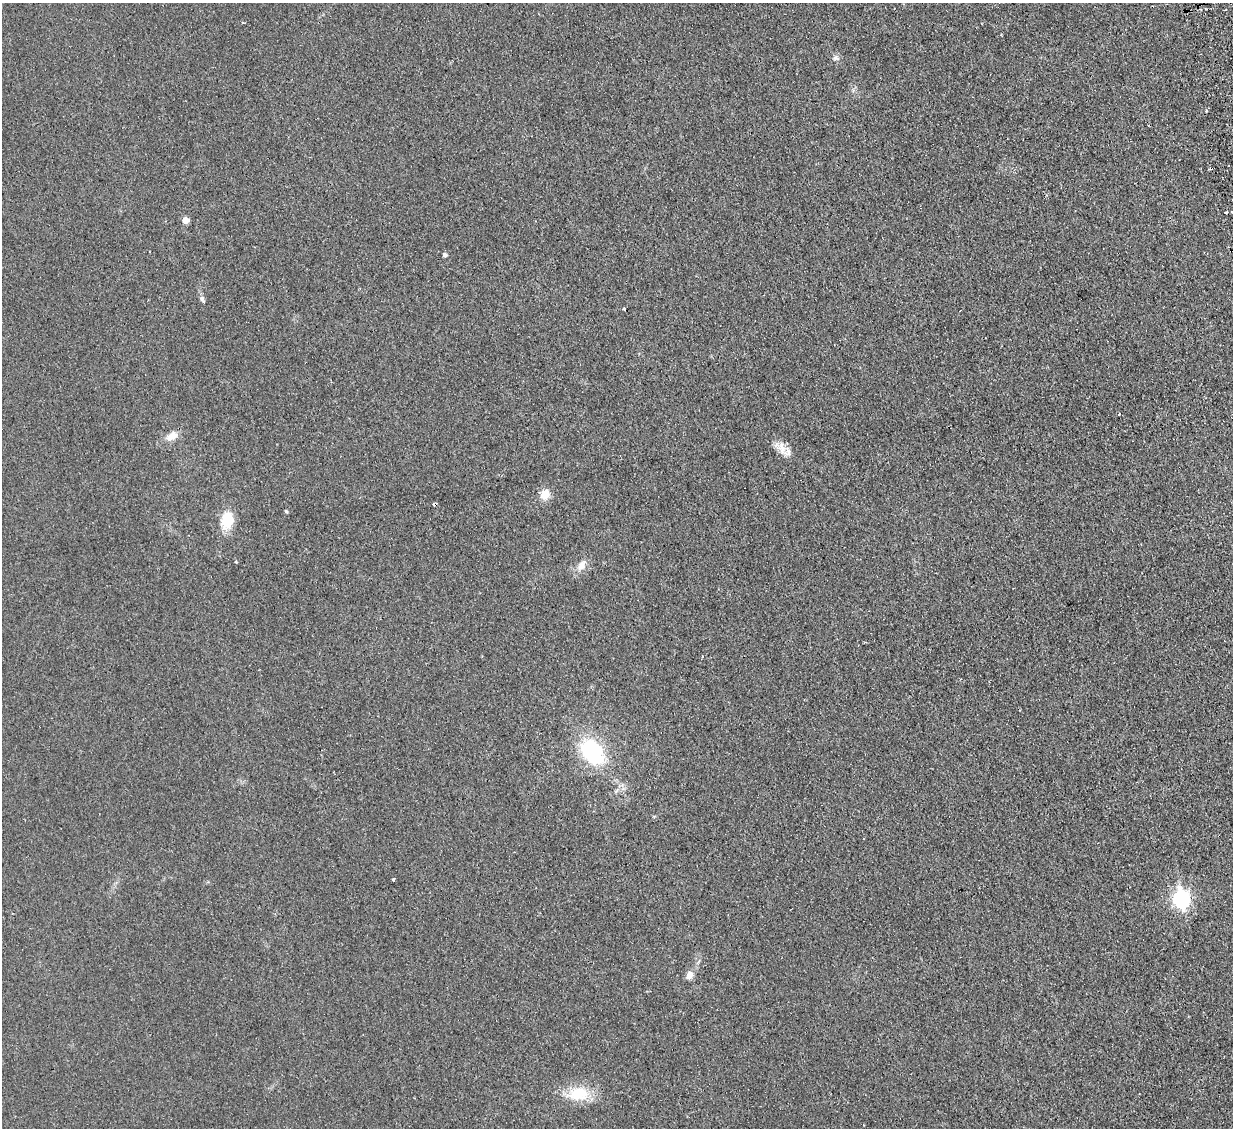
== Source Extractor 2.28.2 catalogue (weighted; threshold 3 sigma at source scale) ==
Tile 10 of 4 x 4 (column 2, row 3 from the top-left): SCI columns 1289-2519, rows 1286-2411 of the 5040 x 4933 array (HDU 1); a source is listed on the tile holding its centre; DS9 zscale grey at full resolution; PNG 1235 x 1130 px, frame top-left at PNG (2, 3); no overlay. Shown black and unused: <1% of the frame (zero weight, under 2 of 3 exposures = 3% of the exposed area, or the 3 px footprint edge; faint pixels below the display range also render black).
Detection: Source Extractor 2.28.2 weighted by HDU 2 'WHT'; one run over the whole footprint, this tile lists its part. Background 0.0363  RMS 0.0063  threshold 0.0285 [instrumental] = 3 sigma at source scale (4.5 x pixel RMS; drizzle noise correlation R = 1.50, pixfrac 1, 0.05/0.05 arcsec/px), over >= 5 px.
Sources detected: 24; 3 cosmic-ray / hot-pixel residue — not listed; the other 21 listed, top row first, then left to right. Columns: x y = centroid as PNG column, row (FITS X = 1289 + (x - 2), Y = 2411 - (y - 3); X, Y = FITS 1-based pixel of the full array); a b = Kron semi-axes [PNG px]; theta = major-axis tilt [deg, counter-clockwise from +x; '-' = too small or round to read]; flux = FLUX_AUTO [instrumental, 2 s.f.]
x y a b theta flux
836 58 9 7 -6 2
1226 212 3 3 - 1.9
1232 212 3 2 - 0.94
185 220 6 5 - 5.2
445 255 5 4 - 1.7
202 299 9 6 -61 1.7
624 309 3 3 - 1.7
1119 414 3 2 - 0.74
172 436 16 9 32 6.1
782 449 24 10 -64 7.1
545 494 15 11 62 6.5
286 511 5 3 - 0.81
227 520 19 13 87 17
236 562 3 3 - 1.2
581 565 16 9 55 5.5
702 657 3 2 - 0.57
592 752 26 18 -48 55
393 879 3 3 - 1.3
1181 899 9 7 -81 160
689 975 12 9 63 3.7
578 1094 31 19 5 20
Isophote crosses this tile's border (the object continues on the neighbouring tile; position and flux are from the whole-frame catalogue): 1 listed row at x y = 1232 212